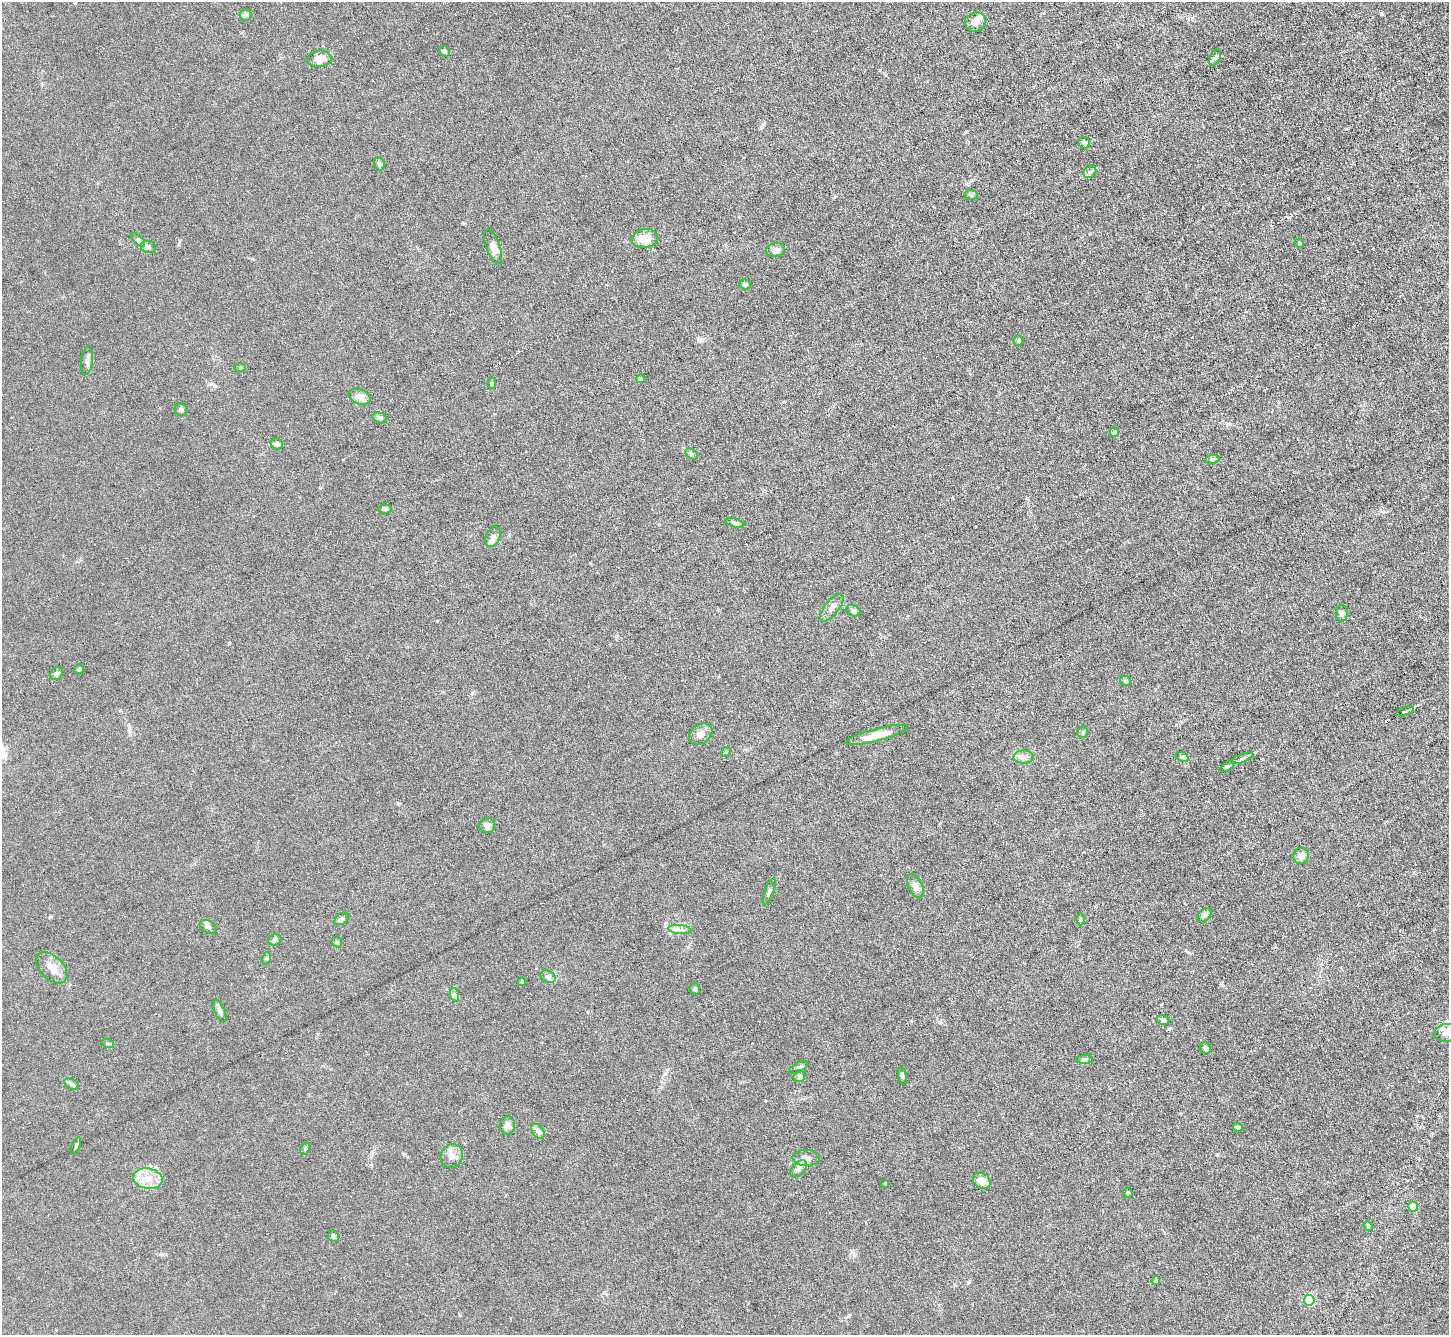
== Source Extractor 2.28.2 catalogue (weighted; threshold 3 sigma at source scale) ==
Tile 10 of 4 x 4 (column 2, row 3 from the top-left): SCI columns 1448-2894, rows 1486-2818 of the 5787 x 5775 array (HDU 1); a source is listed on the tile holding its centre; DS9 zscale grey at full resolution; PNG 1451 x 1337 px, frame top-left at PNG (2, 2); each listed source drawn as its Kron ellipse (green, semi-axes under 4 px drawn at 4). Shown black and unused: <1% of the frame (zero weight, under 3 of 6 exposures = <1% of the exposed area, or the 3 px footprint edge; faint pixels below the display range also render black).
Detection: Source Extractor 2.28.2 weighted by HDU 2 'WHT'; one run over the whole footprint, this tile lists its part. Background 0.0245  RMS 0.0028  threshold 0.0115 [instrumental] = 3 sigma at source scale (4.09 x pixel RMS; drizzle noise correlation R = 1.36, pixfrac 0.8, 0.05/0.05 arcsec/px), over >= 5 px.
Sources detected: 97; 1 cosmic-ray / hot-pixel residue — neither listed nor drawn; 6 inside a brighter listed object's ellipse — not listed separately; the other 90 listed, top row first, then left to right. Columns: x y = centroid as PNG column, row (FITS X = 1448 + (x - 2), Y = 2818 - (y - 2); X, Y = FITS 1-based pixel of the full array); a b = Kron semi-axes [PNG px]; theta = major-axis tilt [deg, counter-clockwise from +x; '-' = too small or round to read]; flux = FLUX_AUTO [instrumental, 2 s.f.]
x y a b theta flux
246 15 6 6 - 0.71
975 22 11 9 21 1.7
444 51 5 5 - 0.58
1215 57 8 5 61 0.61
319 59 12 8 6 2.9
1084 143 6 5 - 0.8
379 164 6 5 - 0.61
1090 172 7 5 43 0.64
971 195 6 5 - 0.53
645 238 13 9 11 4.4
138 240 9 3 -45 0.53
1299 243 5 4 - 0.25
493 246 18 7 -71 1.6
148 247 8 6 -17 0.79
775 250 10 7 9 1.2
745 284 6 5 - 0.7
1018 340 5 5 - 0.45
87 361 14 5 83 1.2
240 367 6 4 0 0.29
640 379 4 4 - 0.46
492 383 5 4 - 0.45
360 397 11 7 -22 1.9
181 410 6 6 - 0.5
380 418 7 5 -16 0.54
1114 432 4 4 - 0.71
277 444 6 5 - 1.2
691 454 7 5 -28 0.52
1212 459 7 3 8 0.4
385 509 7 5 1 0.46
735 523 10 4 -13 0.53
493 537 11 7 67 1.1
832 608 17 7 51 1.8
853 611 7 5 -19 0.64
1342 613 8 6 -87 0.75
79 669 5 4 - 0.48
57 674 7 6 - 0.68
1125 681 5 5 - 0.36
1405 711 9 3 20 0.57
1083 732 6 5 - 0.42
701 734 12 9 35 1.6
877 735 31 6 15 3.4
726 752 5 4 - 0.29
1024 757 10 6 0 1.2
1182 757 7 4 -30 0.53
1242 758 12 3 22 0.7
1227 767 8 3 29 2.9
487 826 8 7 - 1.2
1301 856 8 7 - 1.8
915 886 13 7 -64 1.2
769 892 14 3 70 0.56
1205 915 8 5 41 0.68
342 919 8 5 37 0.85
1080 919 6 4 89 0.36
208 927 9 6 -30 0.66
679 929 12 4 -5 0.96
275 940 7 5 20 0.56
337 942 6 4 -46 0.37
267 958 6 4 71 0.36
52 968 19 11 -45 2.7
548 977 8 6 -28 0.75
522 982 4 4 - 0.38
695 989 5 5 - 0.44
455 995 7 4 -71 0.56
220 1011 12 5 -64 0.77
1163 1020 6 5 - 0.58
1446 1033 12 8 12 1.5
108 1044 6 4 -18 0.33
1205 1048 6 5 - 0.79
1085 1059 8 4 2 0.51
798 1068 10 4 27 0.64
799 1076 6 5 - 0.77
902 1076 9 4 -76 0.44
71 1084 8 5 -26 0.56
507 1125 9 7 89 0.95
1238 1127 5 3 - 0.54
538 1131 8 5 -52 0.76
76 1146 9 3 68 0.35
305 1149 6 4 64 0.39
452 1156 12 11 - 1.9
806 1158 14 8 -1 1.6
799 1169 10 6 46 0.99
148 1179 15 10 -9 3.4
982 1181 9 7 -35 2.2
885 1183 4 3 - 0.24
1128 1193 5 4 - 0.46
1413 1207 5 5 - 8.8
1368 1226 5 4 - 0.35
333 1236 6 5 - 0.59
1156 1281 4 3 - 0.37
1309 1300 5 5 - 21
Isophote crosses this tile's border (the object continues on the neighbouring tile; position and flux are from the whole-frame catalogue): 1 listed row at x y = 1446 1033
Unlisted compact peaks at least as high as the median listed source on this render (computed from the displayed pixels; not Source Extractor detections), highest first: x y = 1217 1154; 1381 14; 939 1022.